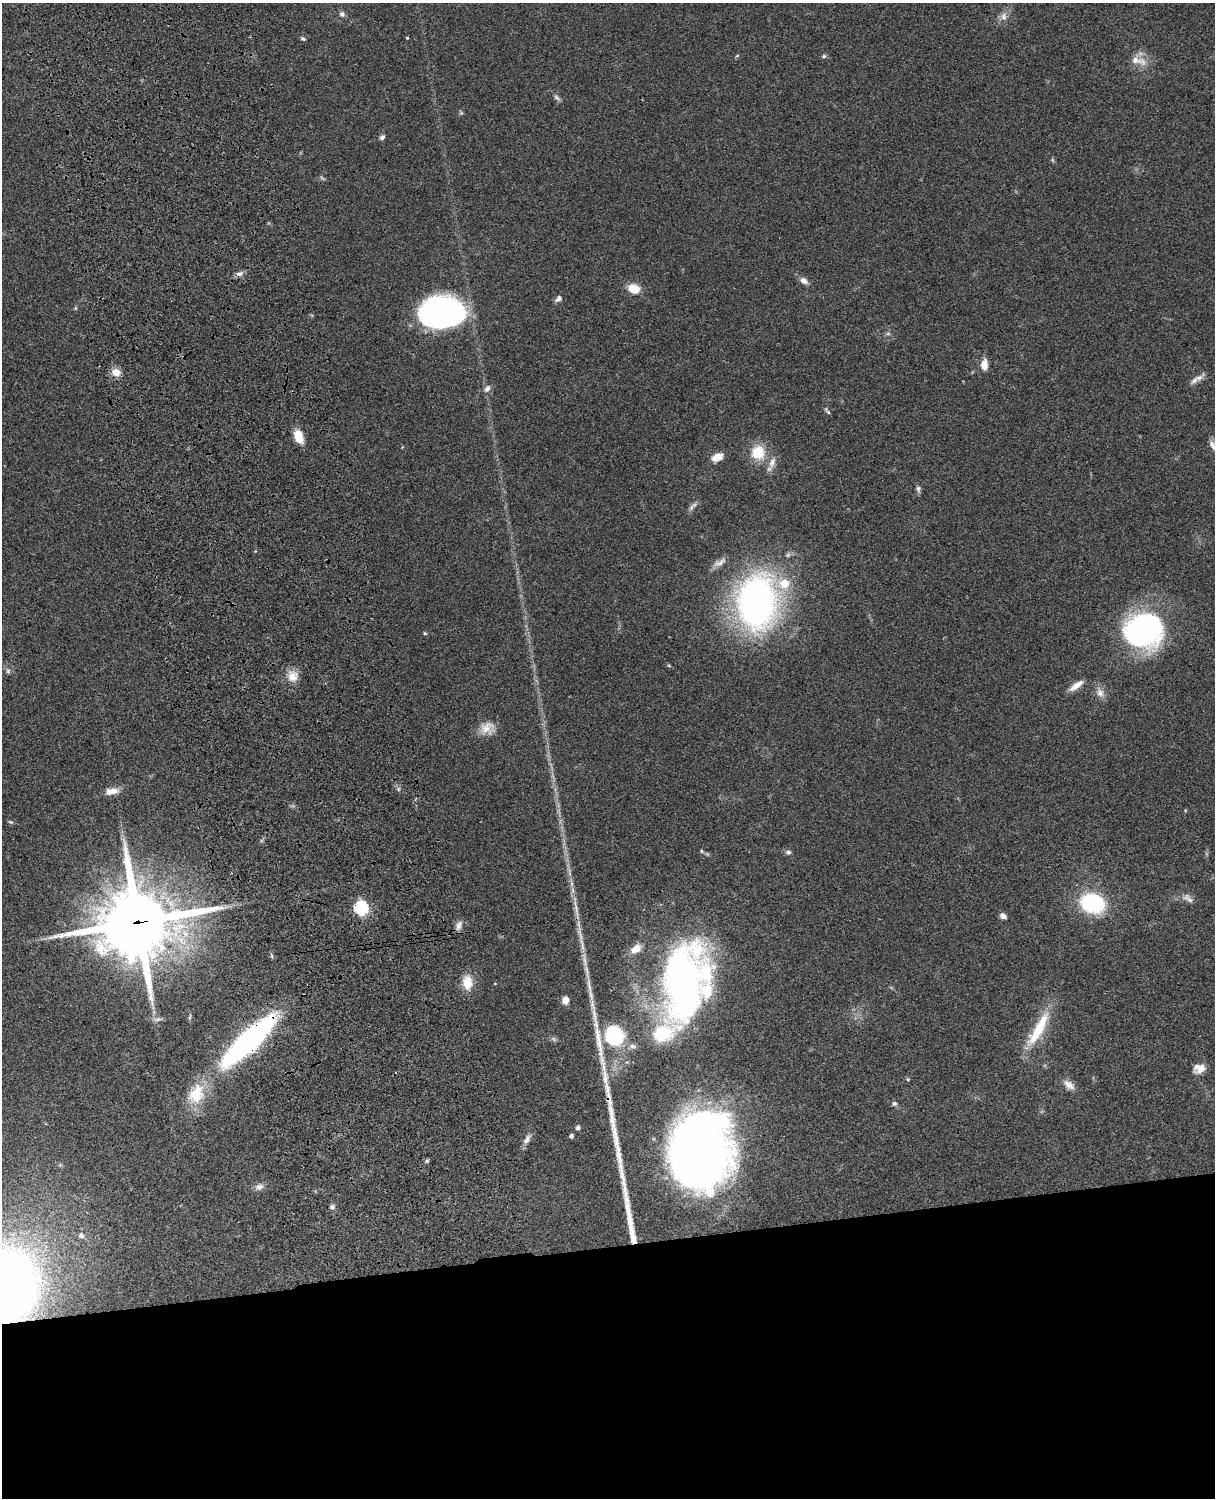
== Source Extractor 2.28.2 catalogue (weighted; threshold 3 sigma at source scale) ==
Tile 11 of 4 x 3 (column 3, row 3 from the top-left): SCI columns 2545-3757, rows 277-1772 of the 5088 x 4928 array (HDU 1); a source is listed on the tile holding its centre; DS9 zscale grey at full resolution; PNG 1217 x 1500 px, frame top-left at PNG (2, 3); no overlay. Shown black and unused: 17% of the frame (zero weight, under 3 of 4 exposures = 6% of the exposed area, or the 3 px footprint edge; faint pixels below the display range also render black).
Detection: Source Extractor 2.28.2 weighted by HDU 2 'WHT'; one run over the whole footprint, this tile lists its part. Background 0.0768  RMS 0.0058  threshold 0.0259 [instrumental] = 3 sigma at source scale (4.5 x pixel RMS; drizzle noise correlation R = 1.50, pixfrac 1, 0.05/0.05 arcsec/px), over >= 5 px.
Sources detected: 85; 1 too faint to see at this stretch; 4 long thin detections or spike segments (spike, bleed or trail) — not listed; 5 inside a brighter listed object's ellipse — not listed separately; the other 75 listed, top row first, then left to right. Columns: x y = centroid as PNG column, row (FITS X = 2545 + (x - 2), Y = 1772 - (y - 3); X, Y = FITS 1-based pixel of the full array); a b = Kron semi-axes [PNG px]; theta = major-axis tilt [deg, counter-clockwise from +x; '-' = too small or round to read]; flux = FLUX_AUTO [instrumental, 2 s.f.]
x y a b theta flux
342 14 8 7 - 1.7
1003 16 11 8 -81 3.2
407 38 3 3 - 0.49
303 39 5 4 - 0.95
737 56 5 3 - 0.55
824 56 6 5 - 1
1138 61 26 12 -16 8.2
557 97 9 6 -40 1.7
382 137 8 5 40 1.4
239 274 11 6 20 2.4
804 281 11 7 -37 2.9
634 288 14 10 -17 8.5
558 298 9 6 39 2.1
76 308 6 4 -89 0.67
442 313 39 26 5 180
888 334 7 4 1 1
984 365 12 7 89 6
116 372 10 9 - 5.9
1199 378 12 7 14 3
487 388 11 7 53 2.5
827 411 10 4 -50 1
299 437 15 9 -69 8.6
758 452 12 12 - 18
717 457 12 7 25 6.8
772 462 17 8 71 4.6
918 489 9 6 -82 1.5
692 507 11 6 59 2
720 562 21 8 29 4.1
784 583 9 8 - 14
756 602 41 28 89 290
1143 630 35 32 20 140
425 633 5 4 - 0.69
669 666 6 3 -20 0.66
8 671 8 5 -82 1.5
293 676 14 14 - 6.8
1076 686 20 6 35 5
1100 693 12 10 -64 4.1
487 728 20 16 11 8.1
112 791 18 8 10 5.5
10 822 6 5 - 0.89
701 851 6 4 -89 0.64
788 852 7 6 - 1.6
1188 898 17 8 -37 3.2
1093 903 17 13 -16 69
361 908 6 6 - 100
576 909 28 5 -80 6.6
1003 916 7 6 - 2.7
138 922 27 25 10 4400
459 925 13 8 68 3
636 949 14 9 35 6.9
272 956 6 3 -72 0.82
467 982 18 12 -86 10
495 984 4 3 - 0.43
683 985 88 40 87 260
565 1000 8 7 - 4.2
190 1017 8 3 77 0.81
157 1019 12 6 10 2
1038 1029 50 12 60 25
614 1035 20 18 -54 42
249 1041 50 14 43 180
633 1046 10 8 -12 2.5
1201 1068 16 9 35 4.7
908 1079 5 4 - 0.64
1069 1085 17 9 -37 4.6
196 1094 29 20 62 20
894 1103 6 6 - 1.4
578 1128 4 4 - 2
571 1136 4 4 - 1.6
527 1139 14 7 59 3.1
701 1149 63 48 -89 530
427 1161 5 5 - 0.91
622 1173 36 7 -76 7
259 1187 12 9 24 3
332 1207 7 6 - 1.4
81 1236 7 6 - 1.8
Overlapping masked pixels (flux is a lower limit): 4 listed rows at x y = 361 908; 138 922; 249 1041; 701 1149